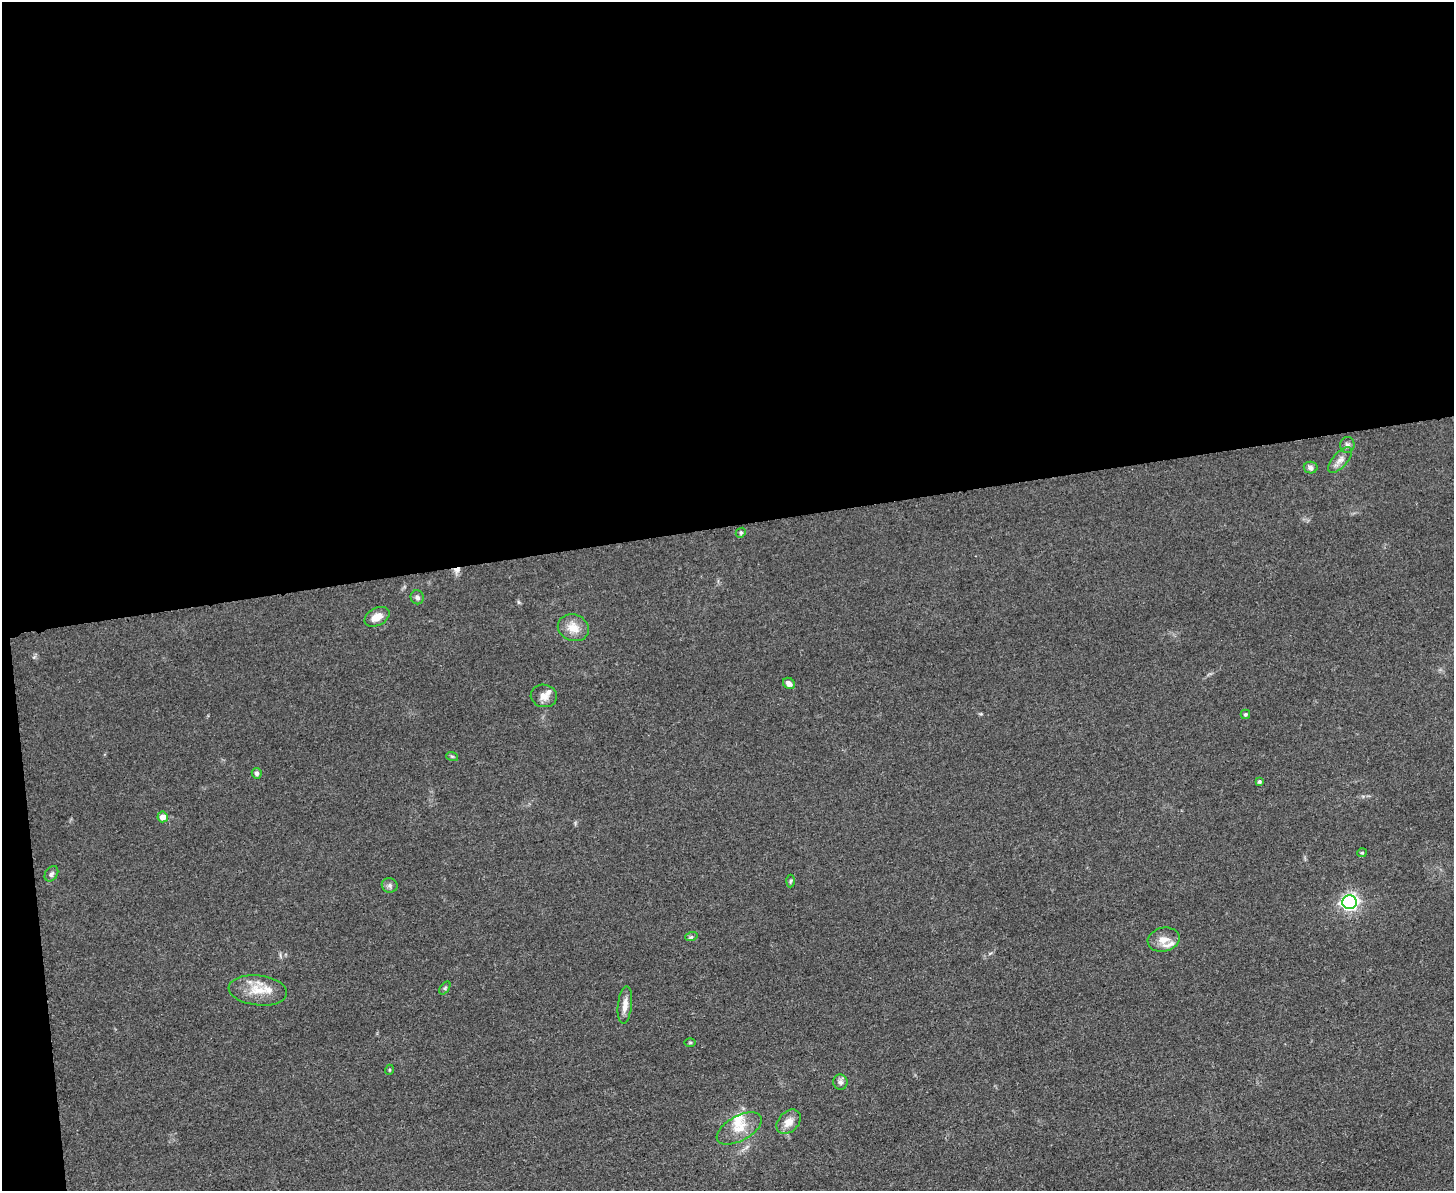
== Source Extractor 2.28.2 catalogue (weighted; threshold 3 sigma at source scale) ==
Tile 1 of 3 x 4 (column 1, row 1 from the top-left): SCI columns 140-1591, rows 3572-4760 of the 4748 x 4767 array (HDU 1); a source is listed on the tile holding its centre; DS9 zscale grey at full resolution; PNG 1456 x 1193 px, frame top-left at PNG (2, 2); each listed source drawn as its Kron ellipse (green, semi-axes under 4 px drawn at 4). Shown black and unused: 45% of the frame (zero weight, under 3 of 5 exposures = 1% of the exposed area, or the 3 px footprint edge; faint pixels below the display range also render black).
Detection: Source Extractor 2.28.2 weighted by HDU 2 'WHT'; one run over the whole footprint, this tile lists its part. Background 0.0464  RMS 0.0055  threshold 0.0249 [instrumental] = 3 sigma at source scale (4.5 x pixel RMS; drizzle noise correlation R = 1.50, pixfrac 1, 0.05/0.05 arcsec/px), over >= 5 px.
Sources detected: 35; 1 cosmic-ray / hot-pixel residue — neither listed nor drawn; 5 inside a brighter listed object's ellipse — not listed separately; the other 29 listed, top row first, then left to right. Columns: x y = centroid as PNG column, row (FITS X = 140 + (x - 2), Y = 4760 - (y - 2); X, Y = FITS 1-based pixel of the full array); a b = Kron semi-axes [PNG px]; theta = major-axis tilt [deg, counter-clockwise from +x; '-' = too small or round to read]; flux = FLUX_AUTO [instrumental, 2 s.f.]
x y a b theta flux
1347 445 8 7 - 1.8
1340 460 16 7 48 3.5
1311 468 7 6 - 2
741 533 5 4 - 0.81
417 597 7 6 - 1.5
377 617 13 8 28 5.8
573 628 16 13 -20 7.7
789 683 6 5 - 2.8
544 696 13 11 -11 4
1245 714 5 4 - 0.93
452 756 6 3 -19 0.64
257 773 5 5 - 1.3
1259 781 4 4 - 1.1
163 817 5 5 - 4.5
1362 853 5 4 - 0.69
51 874 8 6 56 1.5
791 881 6 4 87 0.74
390 885 8 7 - 1.7
1349 902 7 7 - 190
691 937 6 4 18 0.81
1164 940 16 12 13 6
445 988 7 4 54 0.81
258 990 29 15 -6 12
625 1005 18 7 84 4.2
690 1042 6 4 0 0.63
389 1070 5 3 - 0.62
840 1082 7 7 - 1.9
789 1122 14 10 45 5.3
739 1128 25 12 29 9.6